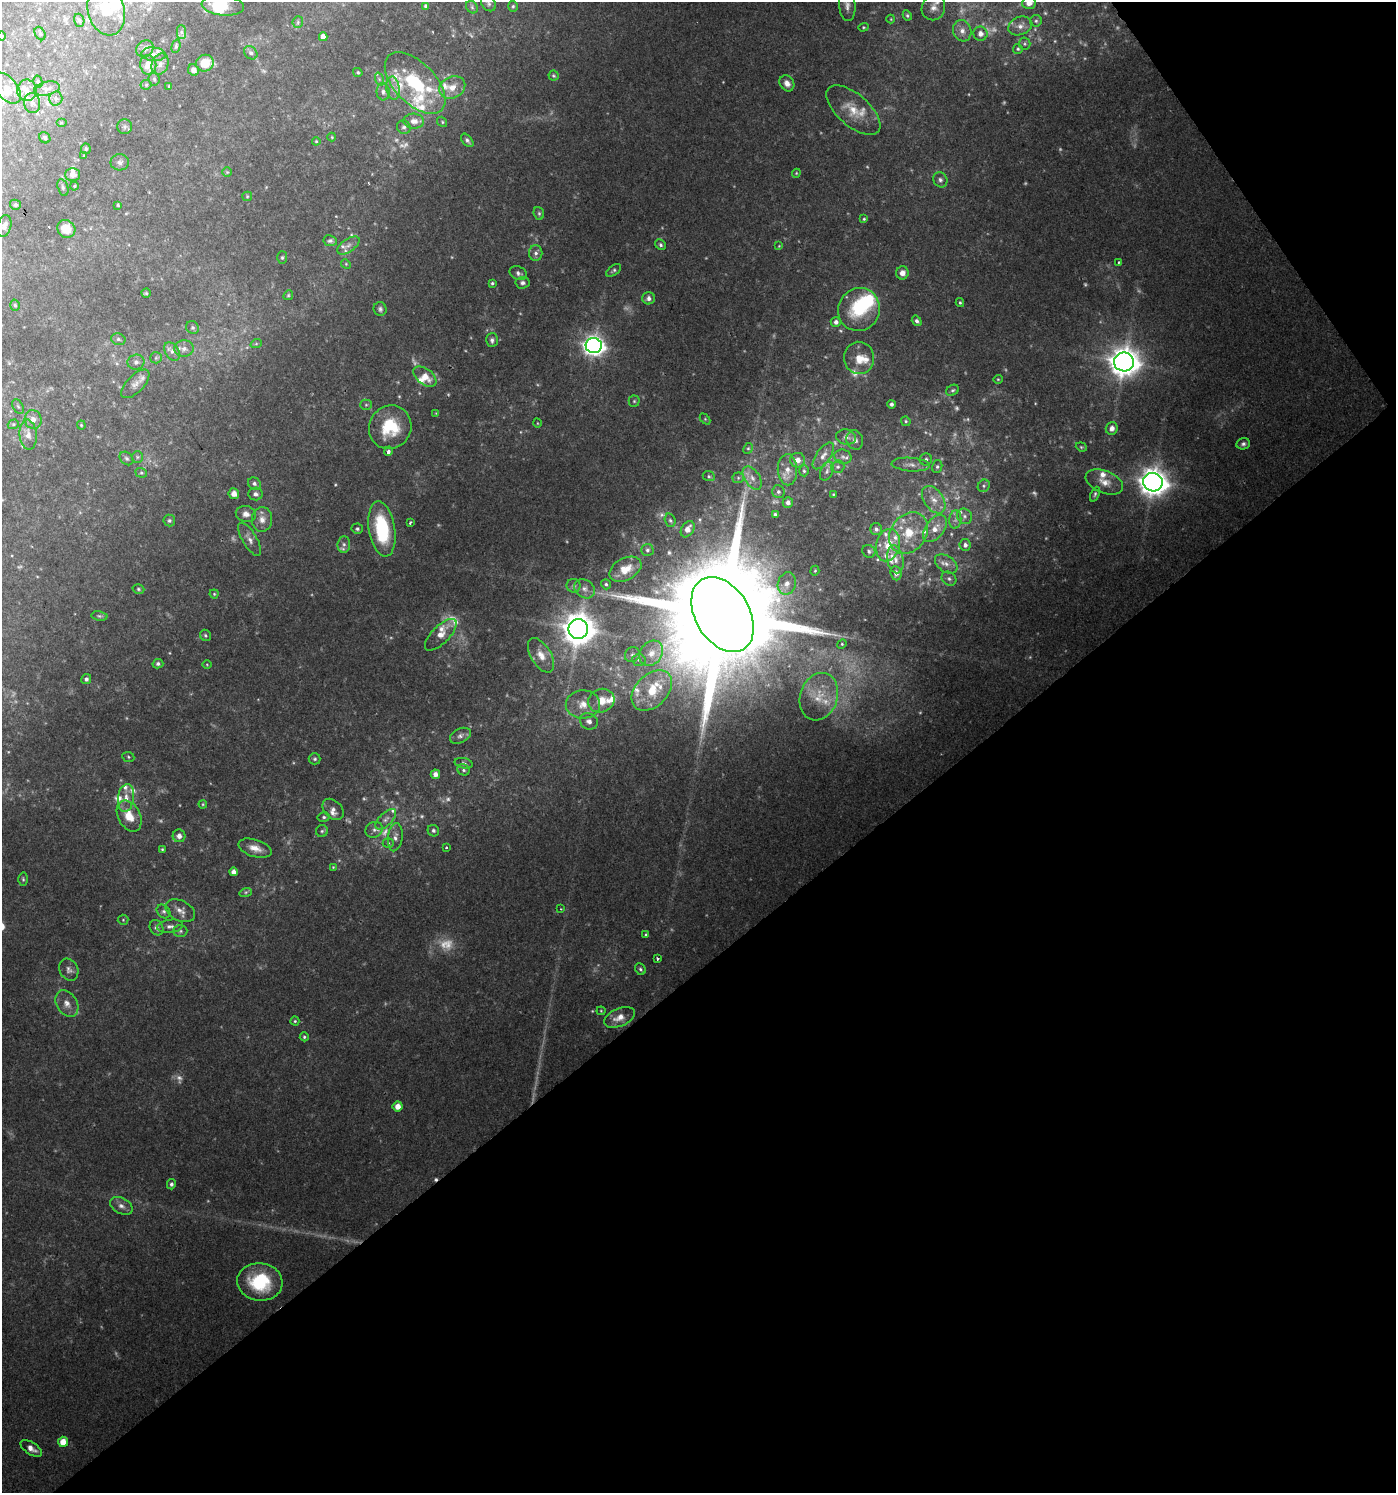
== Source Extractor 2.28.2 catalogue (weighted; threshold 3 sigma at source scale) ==
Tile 12 of 4 x 4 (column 4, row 3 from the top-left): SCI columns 4314-5707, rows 1494-2984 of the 5901 x 5965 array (HDU 1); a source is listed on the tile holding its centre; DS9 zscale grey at full resolution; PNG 1398 x 1495 px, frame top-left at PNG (2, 2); each listed source drawn as its Kron ellipse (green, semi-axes under 4 px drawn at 4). Shown black and unused: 38% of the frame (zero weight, under 2 of 3 exposures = <1% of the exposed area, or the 3 px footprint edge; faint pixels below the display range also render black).
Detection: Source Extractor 2.28.2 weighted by HDU 2 'WHT'; one run over the whole footprint, this tile lists its part. Background 0.0748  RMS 0.0061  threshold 0.0276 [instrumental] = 3 sigma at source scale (4.5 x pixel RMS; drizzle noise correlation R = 1.50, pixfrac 1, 0.0396/0.0396 arcsec/px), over >= 5 px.
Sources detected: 348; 49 too faint to see at this stretch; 3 inside a brighter object's white glare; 1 cosmic-ray / hot-pixel residue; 1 long thin detection or spike segment (spike, bleed or trail) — neither listed nor drawn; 38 inside a brighter listed object's ellipse — not listed separately; the other 256 listed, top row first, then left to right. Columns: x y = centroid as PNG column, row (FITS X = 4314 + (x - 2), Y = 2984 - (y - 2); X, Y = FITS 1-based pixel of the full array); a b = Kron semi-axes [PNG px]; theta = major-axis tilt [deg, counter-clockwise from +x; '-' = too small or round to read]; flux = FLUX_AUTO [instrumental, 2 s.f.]
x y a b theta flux
1029 3 7 6 - 4.8
489 4 8 6 -48 1.5
847 5 15 8 -84 4.1
223 6 21 10 -6 19
426 6 4 4 - 1.7
513 6 5 4 - 0.9
472 7 7 5 -47 1.3
933 8 13 11 63 5.4
106 10 25 18 -76 22
907 15 5 4 - 0.95
891 19 4 4 - 0.53
79 20 7 5 -72 1.1
1036 21 6 6 - 1.2
298 22 6 5 - 1.1
1020 26 12 9 22 4.4
863 27 5 4 - 0.77
962 31 11 9 -71 4.4
181 32 7 4 -89 1.7
40 34 7 5 -62 1.4
980 34 7 7 - 3.7
2 36 5 3 - 0.61
323 37 4 4 - 4.1
1025 44 6 6 - 1.1
176 46 7 4 76 1.2
145 49 9 8 - 2.6
1018 49 5 5 - 0.95
251 53 7 6 - 1.8
154 54 12 7 -5 2.8
205 63 9 8 - 13
160 64 11 8 65 3.2
148 65 10 8 -83 7.3
193 70 6 5 - 3.8
358 72 5 3 - 0.87
553 76 5 5 - 0.9
154 79 6 5 - 1.3
379 79 7 4 -72 1.2
38 82 6 4 -75 0.92
415 83 38 20 -46 40
787 83 8 7 - 3.9
146 85 5 5 - 0.89
169 86 4 4 - 0.68
452 87 13 10 26 7.2
7 88 18 10 -50 7
47 88 13 6 12 3.3
393 88 11 6 -81 3.3
27 90 11 9 90 4.8
383 92 8 6 -85 2.2
56 98 7 6 - 2
32 103 10 8 -81 3
853 110 33 16 -41 15
414 121 10 7 -5 4.5
442 122 5 4 - 0.83
61 123 5 3 - 0.56
124 127 7 7 - 1.7
404 127 7 6 - 1.7
332 137 4 4 - 0.59
45 138 6 5 - 1.3
467 140 8 4 -48 1.7
316 141 4 4 - 0.69
86 149 5 5 - 0.97
84 156 3 3 - 0.5
120 162 9 8 - 2.4
227 172 5 5 - 0.79
796 173 4 4 - 0.63
72 175 7 6 - 4.2
940 180 8 6 -60 2
74 186 4 4 - 0.63
63 187 9 5 -73 1.2
247 196 5 4 - 0.75
15 205 5 5 - 1.6
118 205 4 4 - 0.77
539 213 6 5 - 1.2
864 219 4 4 - 0.74
4 226 11 7 73 3.3
66 229 9 8 - 9.2
330 241 7 5 -9 1.5
348 245 13 6 35 3.1
661 245 6 5 - 1.4
779 246 4 4 - 0.56
536 253 8 6 90 2.2
282 257 6 5 - 1.1
1119 262 3 3 - 0.78
346 264 5 4 - 0.72
614 270 8 4 36 1.3
518 273 9 6 -24 2
902 273 6 6 - 4.3
492 283 4 3 - 0.97
523 283 7 6 - 1.7
146 293 4 4 - 0.84
288 295 5 4 - 0.83
649 298 6 6 - 2.6
960 303 4 3 - 0.87
15 305 6 4 -72 1.1
380 309 7 6 - 1.6
859 309 22 20 61 33
917 321 5 4 - 1.7
836 322 5 5 - 2.4
193 328 7 6 - 1.3
118 339 7 5 -15 1.5
492 340 7 6 - 2
256 344 6 3 19 0.69
594 346 8 7 - 400
184 349 10 8 4 3.2
172 351 10 6 -58 2.8
156 358 6 5 - 1.2
859 358 16 15 - 11
136 362 8 7 - 2.2
1124 362 10 9 - 1000
425 377 13 8 -37 8.1
998 379 4 4 - 0.68
135 384 18 8 46 3.9
953 390 7 5 29 1.2
634 401 5 5 - 0.92
891 404 4 4 - 1.6
366 405 5 5 - 0.96
18 406 8 5 -62 1.3
436 413 4 4 - 0.53
33 419 9 8 - 4.3
705 419 6 4 -46 0.79
906 421 5 4 - 1
537 423 4 3 - 0.48
13 424 6 4 20 0.99
81 425 4 4 - 0.71
390 427 22 21 - 26
1112 428 6 6 - 3.2
28 435 15 8 -85 5.3
846 437 10 7 -11 3
855 440 10 8 -69 3.2
1243 444 7 5 14 1.8
1081 447 6 4 -21 0.85
748 448 5 4 - 0.95
388 451 5 3 - 2.2
823 456 15 7 55 4.3
137 457 6 5 - 1.2
843 457 9 7 -14 2.3
127 458 7 6 - 1.4
926 459 6 6 - 1.4
797 460 7 7 - 4.6
911 465 19 7 -4 4.4
838 467 7 6 - 1.6
937 467 6 5 - 1.3
787 470 15 10 -89 6.7
804 471 5 4 - 1
827 471 10 6 67 2.3
141 473 6 4 -19 0.91
709 476 6 5 - 1.1
738 478 5 5 - 0.99
752 478 13 7 -56 4.4
1104 482 19 11 -22 7.9
1153 482 10 9 - 870
254 483 6 5 - 1.8
984 486 6 5 - 1.5
778 492 6 6 - 1.5
234 494 5 5 - 4.8
256 494 7 6 - 2.2
833 494 3 3 - 0.52
1095 494 8 4 67 1.2
934 500 15 9 -55 6.8
788 502 5 5 - 2.4
246 514 10 8 -13 3.9
775 514 4 4 - 1.2
964 516 8 7 - 2.1
262 519 12 10 85 5.5
169 520 6 6 - 1.3
670 520 7 5 -72 1.3
955 520 9 6 83 2.1
410 523 3 2 - 1.2
935 528 15 9 54 7.1
357 529 5 5 - 1.3
382 529 28 13 -81 46
688 529 9 6 59 4.3
876 529 6 6 - 2
909 533 22 17 53 20
250 539 19 7 -59 4.2
344 544 8 6 83 1.9
888 545 16 12 75 12
965 545 6 5 - 2
647 550 6 6 - 1.4
869 551 7 6 - 1.5
895 559 14 8 -79 5
946 564 12 8 -34 4.1
625 569 17 11 29 10
815 571 5 4 - 0.76
896 573 7 6 - 2.8
949 579 8 6 -40 1.8
606 584 5 4 - 1.2
787 584 11 9 73 4.8
574 586 7 7 - 1.9
138 589 6 4 -17 0.96
584 589 11 9 -33 3.7
214 594 4 4 - 0.71
723 614 41 27 -59 26000
100 616 8 5 -10 1.2
578 629 10 10 - 1300
205 635 6 5 - 1
441 635 20 9 45 7.3
842 644 5 4 - 0.8
651 653 13 10 53 7.7
541 655 19 10 -59 8.1
632 655 8 7 - 2.2
639 660 7 6 - 1.6
158 664 5 4 - 1.5
207 664 4 3 - 0.5
86 679 5 5 - 1.6
652 691 24 16 45 20
819 697 24 18 71 17
601 701 13 11 24 9.1
583 704 17 14 2 9.9
589 721 9 8 - 3
460 736 11 7 26 2.5
128 757 6 5 - 0.89
315 759 6 5 - 1.3
464 763 9 5 -12 1.5
463 770 6 5 - 1.3
435 774 5 4 - 3.5
126 798 14 8 82 5.6
203 804 4 4 - 0.67
333 809 12 8 -45 3.6
129 816 16 11 -63 11
324 817 6 5 - 1.3
386 819 13 6 44 3.5
374 830 9 7 27 2.6
322 831 6 6 - 1.3
433 831 6 5 - 1.6
179 836 6 6 - 4.1
395 837 14 7 83 3.6
388 843 5 5 - 1
446 847 4 3 - 0.8
255 848 17 8 -17 6.5
162 849 4 3 - 0.69
333 867 4 4 - 0.59
233 872 4 4 - 3.8
23 879 6 4 -88 1
246 892 6 4 18 1.1
561 909 4 2 - 0.45
164 911 7 6 - 1.6
180 911 16 10 -27 4.8
123 920 5 5 - 0.75
170 926 13 6 8 3
156 928 8 6 -62 2.5
180 931 7 6 - 1.4
646 935 4 3 - 0.88
657 959 3 3 - 2.9
640 969 6 5 - 1.3
69 970 11 9 -61 3.1
67 1004 14 10 -58 5.4
601 1011 4 4 - 0.65
619 1017 16 9 23 7.6
295 1021 4 4 - 0.81
304 1037 4 4 - 0.94
398 1106 5 5 - 5.9
171 1184 5 4 - 1.5
121 1206 12 8 -28 3.4
260 1282 23 19 -8 34
63 1442 5 5 - 8.3
31 1448 12 6 -33 4.1
Isophote crosses this tile's border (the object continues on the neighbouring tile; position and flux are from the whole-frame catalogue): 5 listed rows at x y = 1029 3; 223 6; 933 8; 106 10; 2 36